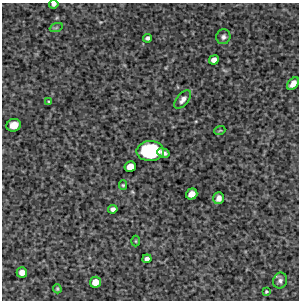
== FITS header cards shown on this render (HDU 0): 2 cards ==
NAXIS1  =                  297 /Length X axis
NAXIS2  =                  298 /Length Y axis

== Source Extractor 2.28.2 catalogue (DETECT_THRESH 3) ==
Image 297 x 298 px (HDU 0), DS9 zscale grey, 1 PNG px = 1 image px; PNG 301 x 302 px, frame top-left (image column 1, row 298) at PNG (2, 3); each listed source drawn as its Kron ellipse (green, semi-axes under 4 px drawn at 4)
Background 5040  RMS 240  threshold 714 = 3 sigma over >= 5 px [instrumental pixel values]
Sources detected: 24; all 24 listed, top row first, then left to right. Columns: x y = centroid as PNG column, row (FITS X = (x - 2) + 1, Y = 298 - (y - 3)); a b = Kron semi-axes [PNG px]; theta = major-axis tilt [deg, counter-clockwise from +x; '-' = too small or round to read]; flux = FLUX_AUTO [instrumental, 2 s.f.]
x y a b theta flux
54 4 5 4 - 4.3e+04
56 28 7 4 19 2.3e+04
223 37 7 7 - 4.9e+04
148 38 4 4 - 4.1e+04
214 60 5 4 - 9.2e+04
293 84 7 5 49 1.1e+05
183 99 11 6 51 6.9e+04
49 102 3 3 - 1.6e+04
14 125 7 6 - 1.6e+05
220 130 5 3 - 1.4e+04
150 151 13 10 1 1.6e+06
163 153 6 4 -19 6.3e+04
130 167 6 5 - 1.8e+05
123 185 5 4 - 2.1e+04
192 194 6 5 - 1.6e+05
219 198 6 5 - 8.4e+04
113 209 5 4 - 4.7e+04
136 241 5 3 - 1.5e+04
147 259 4 4 - 5.7e+04
22 272 5 5 - 9.8e+04
280 281 8 7 - 5.6e+04
95 282 6 5 - 1.9e+05
57 289 4 3 - 1.8e+04
266 292 4 3 - 2.0e+04
At the frame edge (FLAGS 8, measured only in part): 1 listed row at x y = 54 4